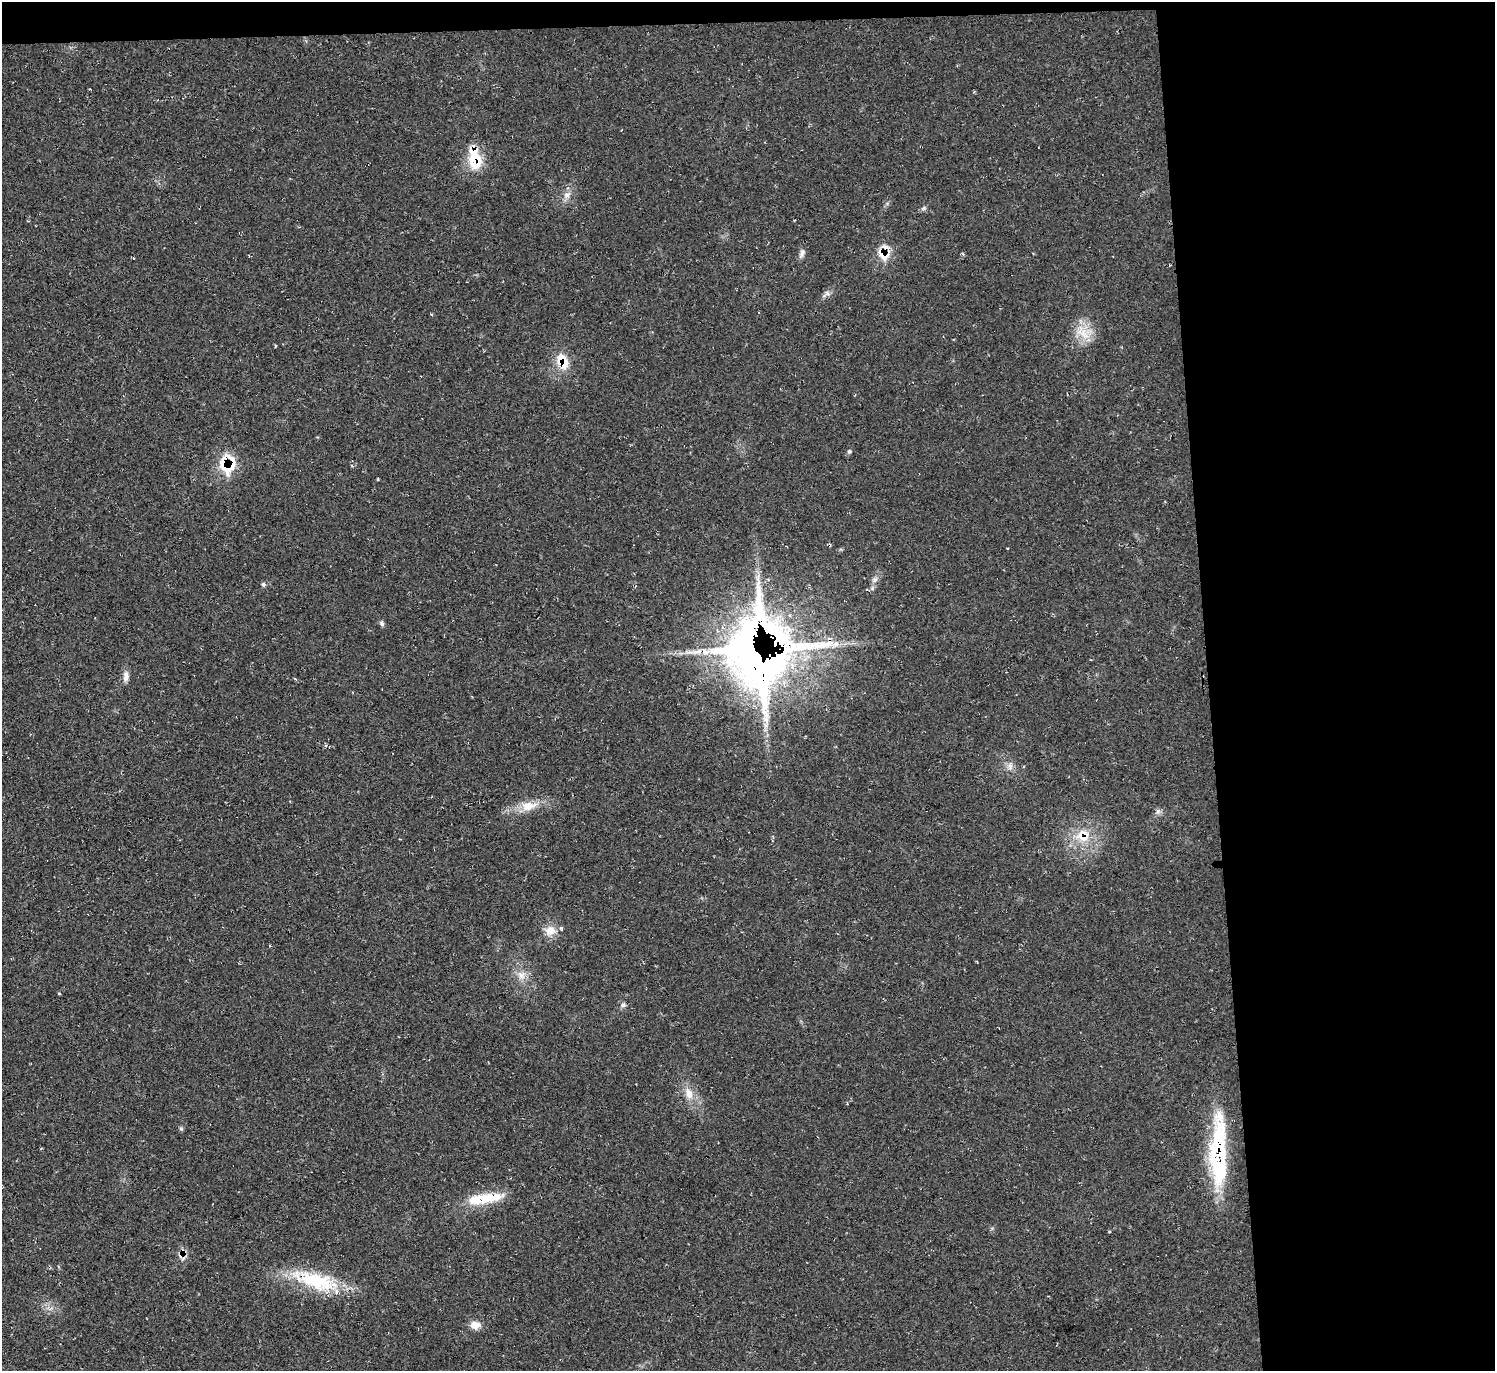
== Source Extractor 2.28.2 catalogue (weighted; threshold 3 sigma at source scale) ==
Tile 3 of 3 x 3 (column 3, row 1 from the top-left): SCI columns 2996-4488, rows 2968-4336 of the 4488 x 4464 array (HDU 1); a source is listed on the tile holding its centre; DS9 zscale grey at full resolution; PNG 1497 x 1373 px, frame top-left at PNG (2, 2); no overlay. Shown black and unused: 21% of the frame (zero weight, under 2 of 3 exposures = <1% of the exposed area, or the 3 px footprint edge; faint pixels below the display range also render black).
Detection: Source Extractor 2.28.2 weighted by HDU 2 'WHT'; one run over the whole footprint, this tile lists its part. Background 0.0239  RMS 0.0062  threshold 0.0278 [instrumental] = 3 sigma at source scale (4.5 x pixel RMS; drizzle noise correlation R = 1.50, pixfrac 1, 0.05/0.05 arcsec/px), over >= 5 px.
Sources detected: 39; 1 inside a brighter object's white glare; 3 cosmic-ray / hot-pixel residue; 1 long thin detection or spike segment (spike, bleed or trail) — not listed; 3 inside a brighter listed object's ellipse — not listed separately; the other 31 listed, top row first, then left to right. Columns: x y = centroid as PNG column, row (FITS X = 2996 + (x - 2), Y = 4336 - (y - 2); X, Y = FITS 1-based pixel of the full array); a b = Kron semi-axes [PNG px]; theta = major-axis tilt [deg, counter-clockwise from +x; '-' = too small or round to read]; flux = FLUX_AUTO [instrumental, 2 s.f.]
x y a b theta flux
475 161 22 19 -87 17
567 195 8 8 - 3.1
924 208 7 4 71 0.98
802 253 12 6 63 2.3
883 255 20 15 -19 10
827 294 12 7 29 2.5
1084 334 18 9 -57 9
562 361 23 15 -66 13
849 451 6 5 - 0.88
227 465 27 22 89 20
377 479 5 3 - 0.51
875 579 8 7 - 2.2
263 584 6 5 - 1.2
382 623 6 6 - 1.3
756 655 75 50 -56 480
126 677 14 7 87 3.6
1010 766 10 6 -89 2.8
528 806 24 11 11 11
1158 811 7 5 46 1.5
1084 836 22 16 69 15
550 930 15 13 1 7
521 975 11 9 -32 4.8
59 993 4 3 - 0.53
623 1005 7 5 75 1.5
689 1093 16 10 -73 6.6
181 1129 6 4 -45 0.87
1219 1148 85 18 90 69
485 1198 46 12 5 20
182 1255 15 9 85 4.5
315 1280 59 20 -16 42
475 1325 12 9 1 5.5
Overlapping masked pixels (flux is a lower limit): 8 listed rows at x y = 475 161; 883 255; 562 361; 227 465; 756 655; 1084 836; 1219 1148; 182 1255